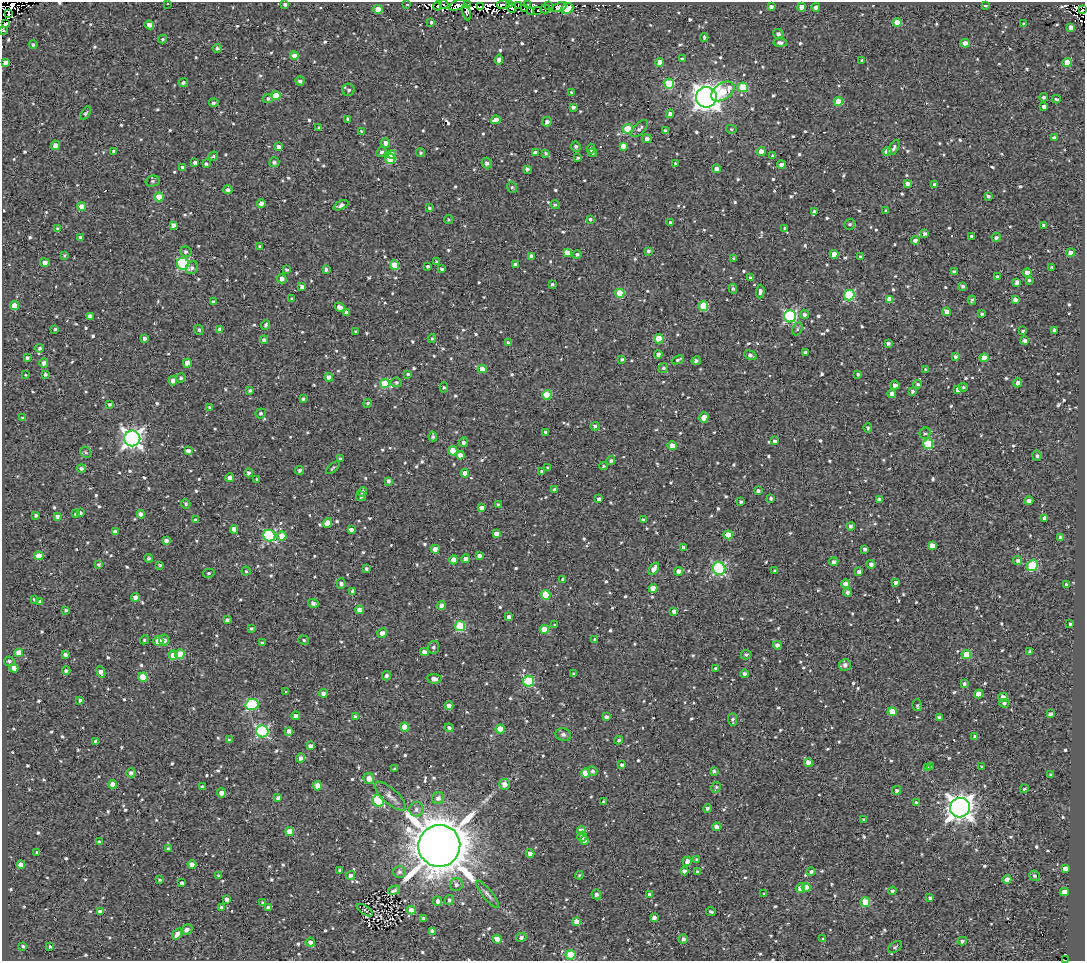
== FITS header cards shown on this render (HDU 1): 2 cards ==
NAXIS1  =                 1083
NAXIS2  =                  959

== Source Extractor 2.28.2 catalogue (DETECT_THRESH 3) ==
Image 1083 x 959 px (HDU 1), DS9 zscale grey, 1 PNG px = 1 image px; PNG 1087 x 963 px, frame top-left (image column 1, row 959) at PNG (2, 2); each listed source drawn as its Kron ellipse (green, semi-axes under 4 px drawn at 4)
Background 1.32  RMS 4.8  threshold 14.5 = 3 sigma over >= 5 px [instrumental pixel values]
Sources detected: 958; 12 with non-positive FLUX_AUTO (blend fragments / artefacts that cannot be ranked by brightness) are neither listed nor drawn; of the other 946, the 500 brightest by FLUX_AUTO listed and drawn (446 fainter detections omitted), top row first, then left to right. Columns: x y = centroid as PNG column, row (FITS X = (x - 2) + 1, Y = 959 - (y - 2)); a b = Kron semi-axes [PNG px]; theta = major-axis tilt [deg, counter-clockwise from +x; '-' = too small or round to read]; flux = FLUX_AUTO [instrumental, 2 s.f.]
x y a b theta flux
168 3 3 2 - 6.6e+02
285 4 4 4 - 1.1e+03
407 4 3 3 - 1.2e+03
503 4 6 3 9 2.1e+03
444 5 5 2 - 7.7e+02
457 5 8 5 26 7.8e+03
467 5 4 2 - 1.8e+03
510 5 3 2 - 1.7e+03
528 5 3 2 - 2.6e+03
549 5 3 3 - 2.5e+03
985 5 4 3 - 5.7e+02
438 6 5 2 - 8.6e+02
518 6 4 2 - 5.8e+02
481 7 3 2 - 1.6e+03
559 7 8 4 24 1.6e+03
771 7 4 4 - 1.1e+03
802 7 4 4 - 2.3e+03
816 7 4 4 - 1.4e+03
512 8 4 3 - 9.2e+02
567 8 6 5 - 1.8e+04
525 9 2 2 - 6.2e+02
545 9 5 2 - 5.8e+02
378 10 4 4 - 6.3e+03
1083 10 3 2 - 5.6e+02
531 11 3 2 - 6.3e+02
538 11 3 2 - 6.6e+02
467 12 8 3 -78 5.6e+02
9 13 4 2 - 3.0e+03
431 22 3 3 - 1.5e+03
897 22 4 4 - 5.5e+03
6 23 3 3 - 7.3e+03
1023 24 3 3 - 5.3e+02
149 25 5 4 - 1.9e+03
1071 27 4 4 - 1.7e+03
3 30 4 3 - 6.0e+02
778 34 5 5 - 1.1e+03
704 37 4 3 - 6.5e+02
163 39 4 3 - 5.2e+02
780 42 6 4 -2 1.2e+03
965 43 4 4 - 2.4e+03
33 45 4 4 - 6.5e+02
217 48 4 4 - 8.4e+02
294 56 4 4 - 2.7e+03
682 59 3 3 - 6.3e+02
499 60 5 4 - 1.7e+03
862 61 3 3 - 6.0e+02
5 62 4 3 - 1.4e+03
660 62 4 4 - 3.5e+03
1067 62 4 4 - 5.4e+03
300 81 4 4 - 8.1e+02
183 83 5 4 - 9.9e+02
669 84 5 5 - 1.5e+04
743 87 5 4 - 1.2e+04
349 90 6 6 - 8.3e+02
723 91 13 8 33 9.5e+03
571 93 4 3 - 5.8e+02
276 96 4 4 - 8.5e+03
706 97 10 10 - 3.6e+05
1044 97 4 4 - 7.0e+02
268 99 5 4 - 7.0e+02
1056 99 4 2 - 5.3e+02
838 102 4 4 - 7.4e+03
214 103 4 3 - 8.1e+02
1044 106 4 4 - 1.5e+03
573 107 4 3 - 9.3e+02
85 113 7 4 57 6.4e+02
670 114 4 4 - 1.5e+03
348 119 4 3 - 7.8e+02
496 120 5 4 - 3.6e+03
547 122 5 4 - 1.6e+03
319 128 3 3 - 5.7e+02
628 129 5 5 - 1.4e+04
639 129 11 5 47 1.3e+03
731 129 5 4 - 5.3e+02
361 131 3 3 - 4.9e+02
665 131 4 3 - 6.6e+02
1054 138 4 4 - 1.3e+03
647 139 5 4 - 1.2e+03
386 143 5 4 - 1.4e+03
55 145 4 4 - 1.8e+03
576 146 5 5 - 8.5e+02
623 146 4 4 - 2.1e+03
279 147 4 4 - 1.6e+03
894 148 8 4 62 8.3e+02
591 149 5 4 - 1.3e+03
114 151 3 3 - 6.3e+02
761 151 4 4 - 2.6e+03
381 152 5 4 - 8.8e+02
887 152 4 4 - 4.4e+03
421 153 4 4 - 5.9e+02
535 153 4 3 - 1.6e+03
545 153 4 4 - 6.3e+02
592 153 4 3 - 5.5e+02
392 154 4 4 - 3.1e+03
213 156 5 3 - 5.2e+02
773 156 4 4 - 7.4e+02
578 158 3 3 - 5.3e+02
390 159 5 5 - 1.3e+04
274 162 5 5 - 8.3e+02
195 163 4 3 - 9.6e+02
487 163 5 5 - 1.1e+03
206 164 3 3 - 6.0e+02
675 164 4 4 - 6.5e+02
781 165 4 3 - 1.6e+03
183 167 4 4 - 1.0e+03
527 169 4 3 - 9.0e+02
717 169 4 4 - 2.0e+03
153 181 7 5 14 6.7e+02
907 183 4 3 - 1.2e+03
934 185 4 4 - 9.0e+02
512 187 6 4 -75 5.7e+02
228 190 4 4 - 1.2e+03
988 196 4 3 - 8.2e+02
159 197 4 4 - 6.5e+03
261 204 4 4 - 2.1e+03
341 205 8 4 27 1.3e+03
555 205 5 4 - 6.3e+02
82 207 4 4 - 5.4e+03
429 208 3 3 - 5.4e+02
814 211 4 3 - 7.0e+02
886 211 3 3 - 6.9e+02
590 219 4 3 - 5.7e+02
449 220 5 4 - 5.4e+02
670 223 3 3 - 8.2e+02
850 224 5 5 - 7.3e+02
173 225 4 4 - 1.3e+03
1044 225 4 3 - 1.3e+03
785 228 3 3 - 8.2e+02
58 229 4 4 - 4.9e+02
924 234 4 4 - 9.3e+02
971 236 3 3 - 5.7e+02
80 237 3 3 - 7.8e+02
996 237 4 4 - 8.2e+02
915 240 4 4 - 1.3e+03
260 246 3 3 - 5.1e+02
649 251 4 4 - 8.4e+02
186 252 5 5 - 9.1e+02
567 252 4 4 - 3.1e+03
1071 253 4 4 - 2.5e+03
834 254 4 4 - 2.8e+03
64 255 3 3 - 4.9e+02
577 255 5 4 - 7.6e+02
531 256 4 4 - 1.3e+03
861 257 3 3 - 1.0e+03
734 258 3 3 - 4.9e+02
437 261 3 3 - 7.0e+02
45 263 4 4 - 1.7e+03
183 264 6 6 - 3.3e+04
515 264 4 3 - 7.5e+02
394 265 5 4 - 7.7e+03
428 266 3 3 - 6.8e+02
1052 267 3 3 - 5.0e+02
192 268 7 5 45 1.1e+03
326 269 3 3 - 7.2e+02
442 269 3 3 - 8.8e+02
287 270 4 3 - 6.4e+02
954 272 4 3 - 1.1e+03
1027 272 4 3 - 2.1e+03
750 277 4 3 - 6.1e+02
997 277 3 3 - 7.0e+02
282 279 5 4 - 1.8e+03
1029 280 3 3 - 5.3e+02
1017 282 4 4 - 1.3e+03
552 284 3 3 - 6.0e+02
963 286 4 3 - 8.6e+02
302 287 4 4 - 1.0e+03
733 289 5 4 - 5.4e+02
760 292 7 4 86 9.2e+02
620 293 5 4 - 1.1e+04
849 295 5 5 - 2.5e+04
292 299 3 3 - 6.2e+02
889 299 4 4 - 3.4e+03
1015 299 4 4 - 1.5e+03
972 300 4 2 - 5.5e+02
213 302 3 3 - 6.6e+02
14 306 4 4 - 4.7e+03
703 306 5 4 - 1.4e+04
340 307 6 4 -33 1.9e+03
346 312 4 4 - 1.1e+03
947 312 4 4 - 2.3e+03
804 314 4 4 - 1.1e+03
982 314 3 3 - 6.6e+02
90 316 4 4 - 1.3e+03
790 316 6 6 - 5.4e+04
266 325 5 4 - 6.8e+02
55 329 3 3 - 5.0e+02
220 329 4 4 - 1.4e+03
797 329 7 4 63 6.1e+02
199 330 5 4 - 6.1e+02
1054 330 3 3 - 7.1e+02
1023 331 3 3 - 4.9e+02
355 332 3 3 - 5.1e+02
144 338 4 3 - 1.0e+03
432 338 4 4 - 5.1e+02
659 339 5 4 - 9.6e+03
264 340 4 4 - 1.2e+03
1025 341 4 4 - 1.8e+03
508 343 4 3 - 9.2e+02
888 344 4 3 - 9.9e+02
40 348 4 4 - 7.3e+02
805 353 4 3 - 1.0e+03
658 354 4 4 - 1.4e+03
750 355 6 3 -27 1.2e+03
955 356 4 4 - 7.8e+02
27 358 4 3 - 9.5e+02
984 358 4 4 - 3.9e+03
622 359 4 4 - 6.8e+02
678 360 6 3 24 6.4e+02
696 361 5 4 - 7.6e+02
44 363 5 4 - 1.2e+03
187 363 4 4 - 3.0e+03
663 368 5 4 - 8.3e+02
482 369 4 4 - 4.7e+03
925 370 4 4 - 5.0e+02
408 374 3 3 - 5.3e+02
858 374 3 3 - 5.6e+02
26 375 3 3 - 8.6e+02
45 375 4 4 - 7.3e+02
329 377 4 4 - 1.5e+03
181 378 5 4 - 6.8e+02
173 381 4 4 - 1.6e+03
396 382 5 4 - 6.8e+02
1018 383 4 4 - 1.4e+03
385 384 5 4 - 1.4e+04
918 384 4 4 - 6.2e+02
895 385 5 4 - 1.6e+03
444 387 5 4 - 5.0e+02
963 387 4 4 - 5.1e+02
958 389 4 4 - 1.7e+03
250 390 4 3 - 5.9e+02
912 391 4 4 - 8.2e+02
892 394 4 4 - 2.4e+03
547 395 4 4 - 1.2e+04
303 399 3 3 - 5.5e+02
368 403 4 4 - 5.7e+02
110 404 3 3 - 6.8e+02
209 407 4 3 - 4.9e+02
261 413 5 5 - 6.4e+02
22 418 3 3 - 4.9e+02
704 418 5 4 - 4.0e+03
595 426 4 4 - 7.4e+02
868 428 5 4 - 6.5e+02
546 432 4 3 - 8.8e+02
925 433 6 5 - 7.3e+02
433 437 5 3 - 6.7e+02
132 438 8 8 - 1.6e+05
775 441 4 3 - 8.3e+02
463 442 5 4 - 8.5e+02
928 444 5 5 - 1.8e+04
672 446 4 4 - 4.6e+03
188 451 4 4 - 1.7e+03
453 451 4 4 - 6.1e+03
86 452 6 5 - 6.7e+02
460 455 4 4 - 2.5e+03
1037 456 5 4 - 8.1e+02
340 459 3 3 - 6.2e+02
611 460 4 4 - 7.0e+02
603 466 4 3 - 5.0e+02
81 468 4 4 - 8.7e+02
333 468 8 3 40 5.2e+02
548 468 4 4 - 8.5e+02
299 470 4 4 - 7.7e+02
542 471 4 3 - 6.7e+02
249 473 4 4 - 1.0e+03
465 473 4 4 - 2.1e+03
230 478 4 4 - 2.2e+03
257 479 3 3 - 5.7e+02
388 481 4 3 - 8.9e+02
555 490 4 4 - 8.4e+02
758 491 4 3 - 9.3e+02
362 492 5 4 - 1.3e+03
361 496 5 5 - 6.5e+02
771 498 3 3 - 7.1e+02
599 499 4 3 - 9.6e+02
879 499 4 3 - 1.1e+03
1029 501 4 3 - 1.4e+03
741 502 4 3 - 6.8e+02
186 504 5 4 - 5.8e+02
498 505 4 4 - 6.4e+02
482 508 4 4 - 2.0e+03
80 513 4 3 - 8.7e+02
76 514 4 4 - 5.3e+02
141 514 4 4 - 2.3e+03
36 515 3 3 - 6.7e+02
57 516 4 3 - 8.7e+02
1045 518 4 4 - 1.9e+03
195 520 4 3 - 4.9e+02
643 520 3 3 - 6.6e+02
327 523 5 4 - 2.7e+03
851 526 4 4 - 9.5e+02
234 529 4 4 - 3.0e+03
351 530 4 4 - 1.7e+03
115 532 4 4 - 1.7e+03
496 534 4 4 - 1.8e+03
728 535 4 4 - 6.4e+03
269 536 6 5 - 3.5e+04
282 536 4 4 - 5.5e+03
1060 538 4 3 - 1.2e+03
166 541 4 4 - 1.3e+03
932 545 4 4 - 2.4e+03
683 547 3 3 - 6.5e+02
435 549 4 4 - 2.7e+03
864 549 3 3 - 8.3e+02
39 556 4 4 - 5.0e+03
479 556 4 3 - 1.3e+03
148 558 4 4 - 7.6e+02
466 559 4 4 - 1.6e+03
454 560 4 4 - 4.9e+03
1018 561 4 4 - 1.1e+03
834 562 4 4 - 1.2e+03
99 564 3 3 - 5.7e+02
871 564 5 4 - 1.2e+03
160 565 3 3 - 5.0e+02
1032 565 6 5 - 2.0e+04
719 568 6 6 - 4.5e+04
366 569 3 3 - 6.4e+02
654 569 7 4 55 3.0e+03
246 571 4 4 - 4.9e+02
679 571 4 4 - 1.8e+03
775 571 4 3 - 5.7e+02
859 572 4 4 - 1.7e+03
209 573 6 4 15 5.4e+02
563 580 4 3 - 9.4e+02
896 582 4 4 - 1.1e+03
341 584 5 4 - 8.2e+02
846 584 4 4 - 2.9e+03
1066 585 4 3 - 6.5e+02
653 588 4 4 - 4.1e+03
353 591 4 3 - 1.2e+03
847 592 4 4 - 9.6e+02
546 595 5 5 - 1.1e+04
135 597 4 4 - 1.7e+03
34 599 4 3 - 5.3e+02
40 601 4 3 - 9.4e+02
313 603 5 3 - 1.3e+03
441 606 4 4 - 2.5e+03
66 610 4 3 - 6.1e+02
359 610 4 4 - 3.0e+03
674 611 4 3 - 1.3e+03
509 617 4 3 - 1.7e+03
227 620 4 3 - 9.9e+02
1070 624 3 3 - 5.0e+02
555 625 3 3 - 7.2e+02
460 626 5 5 - 2.0e+04
251 629 3 3 - 6.4e+02
544 629 4 4 - 5.0e+03
382 633 5 4 - 1.7e+03
595 639 3 3 - 4.9e+02
144 640 4 4 - 5.1e+02
164 640 5 5 - 1.8e+03
304 640 5 4 - 5.8e+02
158 641 5 4 - 4.8e+03
262 643 3 3 - 5.6e+02
777 645 4 4 - 1.3e+03
434 647 6 5 - 8.4e+02
424 652 4 4 - 1.9e+03
1030 652 4 3 - 1.0e+03
19 653 4 4 - 3.5e+03
65 654 4 3 - 9.9e+02
180 654 5 5 - 9.1e+03
173 655 5 4 - 4.7e+03
746 655 5 4 - 6.1e+02
966 655 5 4 - 7.9e+03
9 661 5 5 - 7.1e+02
845 665 6 6 - 1.4e+03
14 668 4 4 - 3.4e+03
716 668 4 3 - 5.5e+02
66 671 4 4 - 8.0e+02
101 672 6 4 -68 1.7e+03
574 674 3 3 - 5.4e+02
744 674 4 4 - 9.8e+02
386 676 5 4 - 7.4e+02
143 677 4 4 - 8.0e+03
434 679 7 5 -3 1.9e+03
529 681 5 5 - 2.3e+04
964 684 3 3 - 8.1e+02
286 692 3 3 - 1.1e+03
323 693 4 4 - 1.6e+03
979 694 4 4 - 4.4e+03
1003 697 4 4 - 2.3e+03
80 700 4 3 - 6.6e+02
1004 703 5 4 - 7.4e+02
252 704 7 5 13 3.0e+04
917 705 6 5 - 6.9e+02
449 706 4 4 - 2.3e+03
892 711 4 4 - 6.4e+03
1050 714 4 3 - 9.1e+02
296 716 4 4 - 2.7e+03
355 716 4 4 - 7.7e+02
606 717 4 3 - 1.2e+03
939 717 4 3 - 8.1e+02
733 720 6 4 -89 7.9e+02
405 727 4 4 - 5.8e+03
449 728 4 4 - 7.8e+02
500 729 4 4 - 7.0e+03
262 731 6 6 - 4.3e+04
289 731 4 4 - 1.7e+03
563 734 8 6 -15 9.8e+02
975 736 4 4 - 9.1e+02
229 740 4 3 - 5.6e+02
618 740 4 4 - 5.6e+02
96 742 4 3 - 1.3e+03
310 746 4 4 - 1.6e+03
301 758 4 4 - 1.6e+03
808 762 4 4 - 2.9e+03
622 765 4 3 - 1.1e+03
931 766 3 3 - 1.2e+03
982 767 4 3 - 5.0e+02
927 768 3 3 - 6.9e+02
395 769 3 3 - 7.4e+02
593 771 5 4 - 8.2e+02
714 771 3 3 - 7.3e+02
131 773 5 4 - 1.2e+03
585 773 4 4 - 7.8e+03
1051 775 4 3 - 7.0e+02
369 779 5 5 - 2.6e+03
113 784 4 4 - 2.9e+03
504 784 5 5 - 2.3e+03
318 786 4 4 - 3.9e+03
202 787 4 3 - 1.0e+03
716 787 6 4 60 5.2e+02
1024 789 4 4 - 5.3e+02
896 790 4 4 - 8.1e+02
222 793 4 4 - 2.0e+03
390 796 20 7 -41 2.3e+03
278 798 4 3 - 8.7e+02
438 798 6 5 - 1.6e+03
378 801 6 5 - 2.4e+04
603 802 3 3 - 6.4e+02
916 802 3 3 - 6.7e+02
707 808 4 4 - 9.2e+02
960 808 10 9 - 3.3e+05
416 809 7 7 - 1.3e+03
864 820 4 3 - 6.8e+02
717 827 4 4 - 2.0e+03
581 831 4 4 - 4.4e+03
290 832 4 4 - 4.9e+03
582 837 5 5 - 1.1e+03
584 841 4 4 - 1.4e+03
99 842 3 3 - 6.7e+02
439 846 21 21 - 1.7e+06
168 848 4 4 - 5.8e+02
37 852 3 3 - 7.1e+02
530 853 4 4 - 1.5e+03
697 859 4 4 - 5.0e+02
687 861 5 4 - 2.2e+03
192 864 4 4 - 2.9e+03
21 865 4 4 - 3.2e+03
1065 869 4 4 - 2.4e+03
340 870 4 3 - 5.1e+02
684 871 4 4 - 1.5e+03
400 872 6 6 - 9.5e+02
697 872 4 3 - 6.3e+02
811 872 5 4 - 8.8e+02
350 875 5 4 - 1.0e+03
579 875 4 4 - 5.1e+02
219 876 3 3 - 6.3e+02
1034 876 5 5 - 6.7e+02
1007 879 4 4 - 2.2e+03
160 880 4 3 - 5.0e+02
182 883 4 3 - 9.4e+02
456 885 6 6 - 1.1e+03
806 887 4 4 - 4.9e+03
800 888 5 4 - 2.0e+03
394 890 6 3 22 5.4e+02
892 891 4 4 - 7.6e+02
1064 892 4 4 - 2.6e+03
487 894 17 5 -50 1.3e+03
596 894 5 5 - 1.1e+03
649 894 3 3 - 5.0e+02
764 894 3 3 - 5.0e+02
930 898 3 3 - 7.1e+02
227 899 4 4 - 1.8e+03
449 900 5 4 - 7.2e+02
437 901 5 4 - 1.4e+03
865 902 5 4 - 1.1e+04
262 903 3 3 - 4.9e+02
221 907 4 4 - 6.3e+02
268 908 4 3 - 1.4e+03
365 910 9 4 -33 5.2e+02
411 910 4 4 - 4.3e+03
100 912 4 4 - 2.3e+03
711 912 5 3 - 6.7e+02
424 918 4 3 - 9.2e+02
654 918 4 4 - 1.4e+03
576 921 4 4 - 3.7e+03
187 929 6 4 29 1.2e+03
433 931 4 4 - 1.7e+03
177 934 6 4 53 2.0e+03
521 937 5 4 - 9.7e+02
497 939 4 4 - 3.2e+03
683 939 5 4 - 1.1e+03
823 939 4 3 - 5.2e+02
962 941 5 4 - 8.1e+02
310 942 4 4 - 1.3e+03
23 946 3 3 - 5.9e+02
50 947 3 3 - 4.9e+02
895 947 7 5 34 5.7e+02
570 955 5 4 - 1.7e+04
1065 960 4 2 - 1.4e+03
At the frame edge (FLAGS 8, measured only in part): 5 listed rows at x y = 168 3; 285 4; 1083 10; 3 30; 1065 960
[446 fainter detections neither listed nor drawn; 12 non-positive-flux detections neither listed nor drawn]